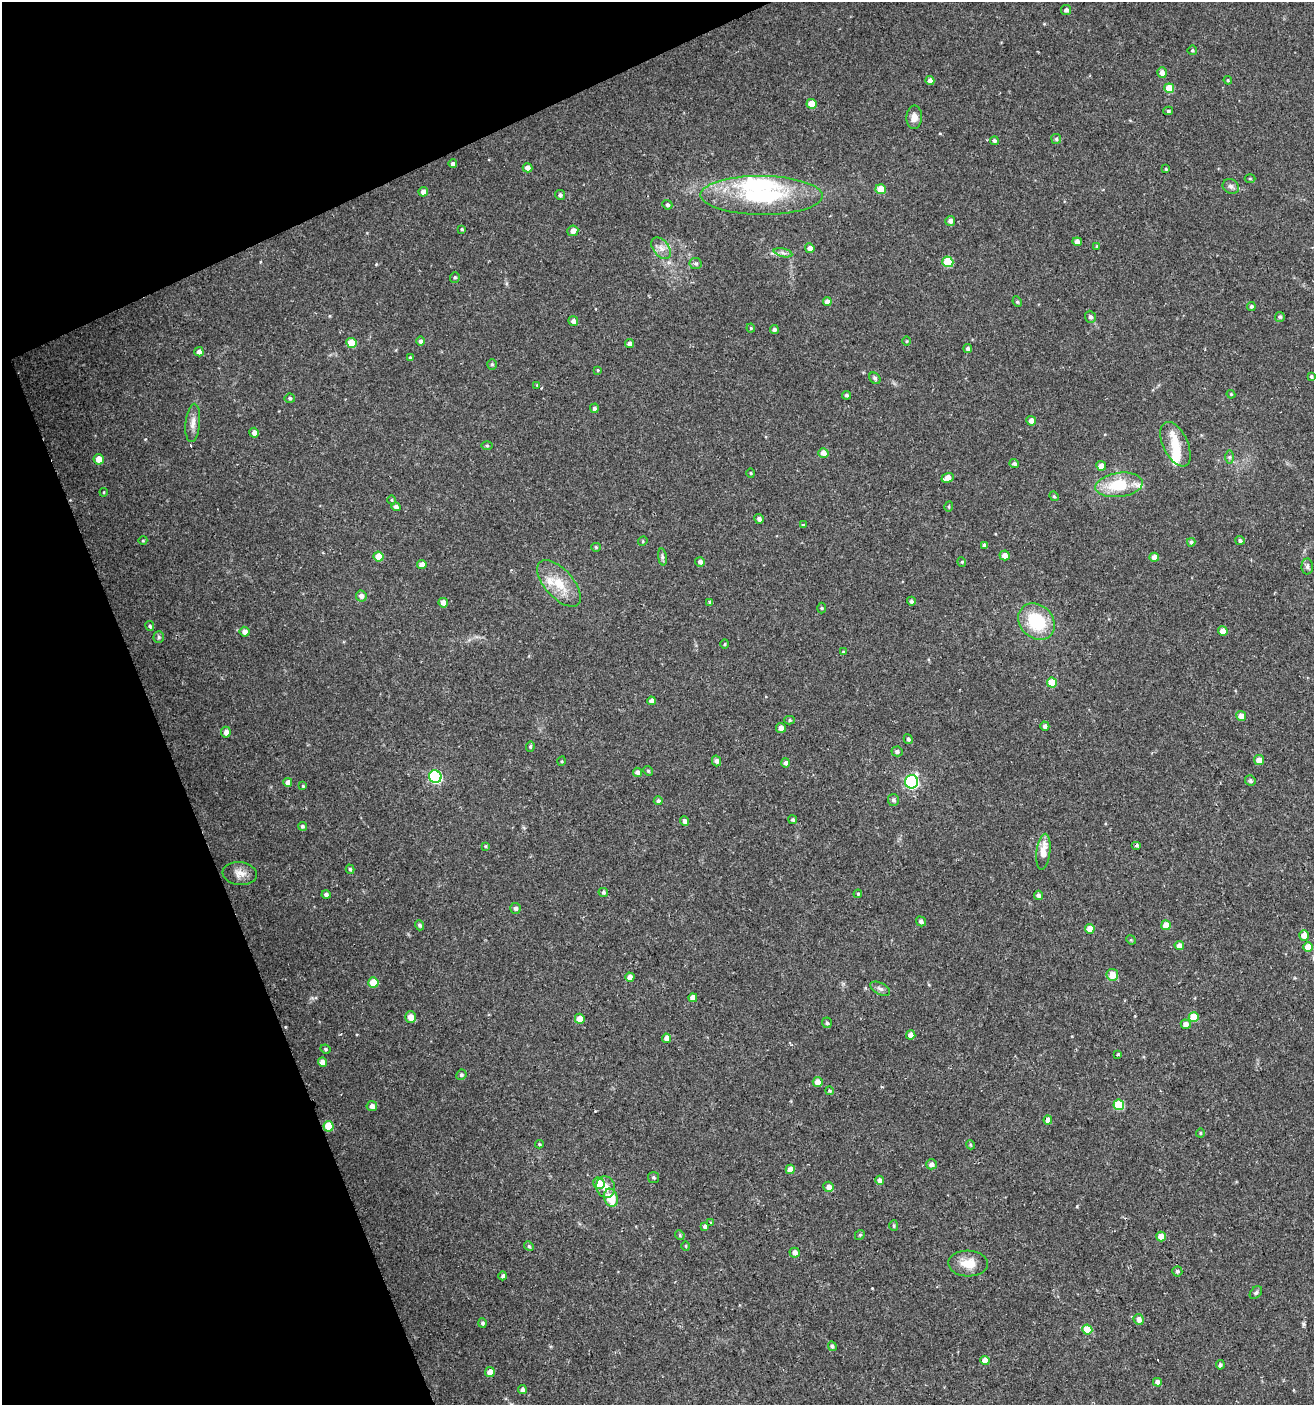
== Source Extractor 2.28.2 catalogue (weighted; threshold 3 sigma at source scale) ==
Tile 5 of 4 x 4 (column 1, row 2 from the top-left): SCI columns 83-1394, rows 2809-4211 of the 5473 x 5615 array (HDU 1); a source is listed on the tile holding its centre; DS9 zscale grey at full resolution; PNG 1316 x 1407 px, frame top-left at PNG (2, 2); each listed source drawn as its Kron ellipse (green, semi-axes under 4 px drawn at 4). Shown black and unused: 20% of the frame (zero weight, under 2 of 3 exposures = <1% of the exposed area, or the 3 px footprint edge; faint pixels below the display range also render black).
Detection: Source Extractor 2.28.2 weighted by HDU 2 'WHT'; one run over the whole footprint, this tile lists its part. Background 0.0247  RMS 0.0041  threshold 0.0186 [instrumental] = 3 sigma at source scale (4.5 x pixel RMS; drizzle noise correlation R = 1.50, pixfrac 1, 0.0396/0.0396 arcsec/px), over >= 5 px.
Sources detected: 209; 1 inside a brighter object's white glare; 1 cosmic-ray / hot-pixel residue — neither listed nor drawn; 5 inside a brighter listed object's ellipse — not listed separately; the other 202 listed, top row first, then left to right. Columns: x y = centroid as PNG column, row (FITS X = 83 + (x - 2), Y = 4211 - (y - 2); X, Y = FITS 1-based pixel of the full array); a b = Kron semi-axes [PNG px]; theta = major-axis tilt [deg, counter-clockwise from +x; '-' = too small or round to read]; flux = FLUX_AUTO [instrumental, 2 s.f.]
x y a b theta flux
1066 10 5 5 - 1.2
1192 50 5 5 - 0.59
1162 73 5 5 - 2.3
930 80 4 4 - 1.8
1228 80 4 4 - 0.42
1169 88 5 5 - 7.1
812 104 5 4 - 5.9
1168 111 5 4 - 0.71
914 117 12 8 87 2.8
1056 139 5 5 - 0.67
994 141 4 4 - 1
453 164 4 4 - 1.1
528 168 5 4 - 2.2
1166 169 3 3 - 0.48
1250 179 5 3 - 0.4
1231 186 8 7 - 1.4
881 189 5 5 - 6.5
423 192 5 4 - 2.2
560 195 5 4 - 1
761 195 61 19 0 39
667 205 5 4 - 0.99
950 221 5 5 - 1.5
462 229 4 3 - 0.48
573 231 5 5 - 2.4
1077 242 4 4 - 1.9
1097 246 4 4 - 0.43
661 248 12 7 -51 2.7
810 248 5 4 - 2.2
783 253 9 4 -13 1.2
948 262 5 5 - 15
696 263 6 5 - 0.86
455 277 5 4 - 0.62
827 302 4 4 - 2.1
1017 302 5 4 - 0.61
1251 306 4 4 - 0.77
1090 317 6 5 - 1.1
1280 317 5 5 - 0.62
573 321 5 4 - 1.4
751 328 4 4 - 0.45
774 329 4 4 - 1
420 341 4 4 - 1.1
906 341 5 3 - 0.38
351 343 5 5 - 8.2
629 343 4 4 - 1.7
968 349 4 4 - 0.97
199 352 5 4 - 1.9
410 357 4 3 - 0.48
492 364 5 4 - 0.69
598 370 4 3 - 0.37
1311 376 4 3 - 0.77
875 378 6 5 - 0.82
537 385 3 3 - 0.32
1231 394 4 3 - 0.46
846 395 4 4 - 0.72
290 398 5 4 - 0.68
594 408 5 4 - 1.1
1031 421 5 5 - 2.3
193 423 19 7 84 2.9
254 433 5 4 - 1.9
1175 444 24 12 -65 7.3
487 446 6 4 -1 0.46
823 453 5 4 - 2.8
1229 457 6 4 90 0.69
99 459 5 5 - 4.4
1014 464 4 4 - 1.1
1101 466 5 4 - 3.5
751 473 5 3 - 0.37
948 478 6 5 - 3.6
1119 485 24 12 7 15
104 492 4 4 - 0.4
1054 496 5 4 - 0.52
392 500 4 3 - 0.34
396 507 5 4 - 1.5
949 507 5 4 - 0.49
759 519 5 4 - 1.4
803 525 4 4 - 0.53
143 540 4 3 - 0.35
1240 540 4 4 - 0.91
643 541 5 4 - 0.49
1191 542 4 4 - 0.94
984 545 4 4 - 0.97
596 547 5 4 - 0.43
1005 555 5 5 - 2.4
379 556 5 5 - 5.5
662 557 8 4 -82 0.85
1154 557 4 4 - 2.9
700 562 5 4 - 1.4
962 562 5 3 - 0.4
422 564 5 4 - 2.6
1307 567 8 6 89 0.93
559 583 29 14 -48 9.7
361 596 5 5 - 1.7
911 601 5 4 - 1.1
710 602 4 4 - 0.85
443 603 5 4 - 2.9
822 608 5 3 - 0.39
1037 622 20 16 -44 20
150 626 5 4 - 0.63
1223 631 5 4 - 2.9
245 632 5 5 - 2.2
159 637 6 5 - 0.74
725 644 5 3 - 0.4
843 652 4 3 - 0.55
1052 683 5 5 - 9.2
651 701 4 4 - 2
1241 716 5 5 - 3
790 720 5 4 - 0.6
1045 726 5 4 - 1.4
781 728 5 5 - 1.9
226 732 5 4 - 2.1
908 739 5 4 - 0.8
530 746 5 4 - 0.67
897 751 5 5 - 1.2
1259 760 5 5 - 2.9
562 761 5 3 - 0.38
717 761 5 4 - 1.3
786 763 5 4 - 1.3
648 771 5 4 - 0.57
637 772 4 4 - 1.6
435 777 6 6 - 50
1250 781 5 5 - 0.95
288 782 4 4 - 2.1
912 782 7 6 - 71
303 786 4 4 - 0.46
893 800 6 5 - 1
658 801 4 4 - 1
793 820 4 4 - 0.69
685 821 5 4 - 1.7
302 826 5 4 - 0.73
1136 845 5 4 - 0.61
485 846 4 3 - 0.43
1043 852 18 7 83 6
350 869 5 3 - 0.62
240 874 17 11 -7 3.5
603 892 5 4 - 0.72
326 894 4 4 - 1.3
858 894 4 4 - 0.43
1038 895 4 4 - 1.4
515 908 5 5 - 1.3
921 921 5 4 - 1.3
420 925 5 4 - 1
1166 925 5 5 - 5.4
1090 929 5 4 - 4.1
1304 935 5 5 - 2.9
1131 940 5 4 - 0.46
1179 946 4 4 - 2.2
1308 947 5 5 - 6.3
1112 975 6 5 - 4.5
630 977 4 4 - 2.1
373 982 5 5 - 7.7
880 989 11 5 -28 1.3
693 998 4 4 - 2.4
411 1017 5 5 - 4.1
1194 1017 5 5 - 11
580 1019 5 4 - 4.2
827 1023 5 5 - 0.77
1186 1024 5 4 - 2.3
911 1035 4 4 - 2.7
667 1038 5 4 - 2.8
325 1049 5 3 - 0.6
1118 1054 4 2 - 0.35
322 1062 4 4 - 2.8
461 1075 5 5 - 0.85
818 1082 5 5 - 3.6
830 1091 4 3 - 0.43
1119 1105 5 5 - 17
372 1106 5 5 - 2
1048 1120 4 4 - 3.2
328 1126 5 5 - 9.4
1200 1133 4 4 - 0.49
539 1144 4 4 - 0.49
970 1145 5 4 - 0.55
931 1164 5 5 - 1.6
790 1169 4 4 - 3
653 1177 5 5 - 0.65
880 1180 4 4 - 1.7
599 1183 6 5 - 6.4
606 1187 11 9 -72 3.5
829 1187 5 5 - 2.2
611 1198 9 6 -70 8.7
711 1222 3 2 - 0.57
705 1226 4 3 - 1.1
894 1226 5 4 - 0.52
680 1235 5 4 - 0.49
860 1235 5 4 - 0.55
1161 1236 5 5 - 3.7
529 1246 5 4 - 0.53
686 1246 4 3 - 0.36
795 1253 5 5 - 2.3
968 1263 20 13 -2 6.3
1177 1271 5 5 - 0.87
503 1276 4 4 - 0.99
1256 1293 7 5 48 0.9
1139 1319 5 5 - 2.1
482 1323 5 4 - 0.86
1087 1330 5 5 - 10
832 1346 5 4 - 0.86
985 1361 4 4 - 3.6
1220 1365 4 4 - 0.78
490 1372 5 5 - 3.8
1157 1382 4 4 - 2
522 1390 4 4 - 1.7